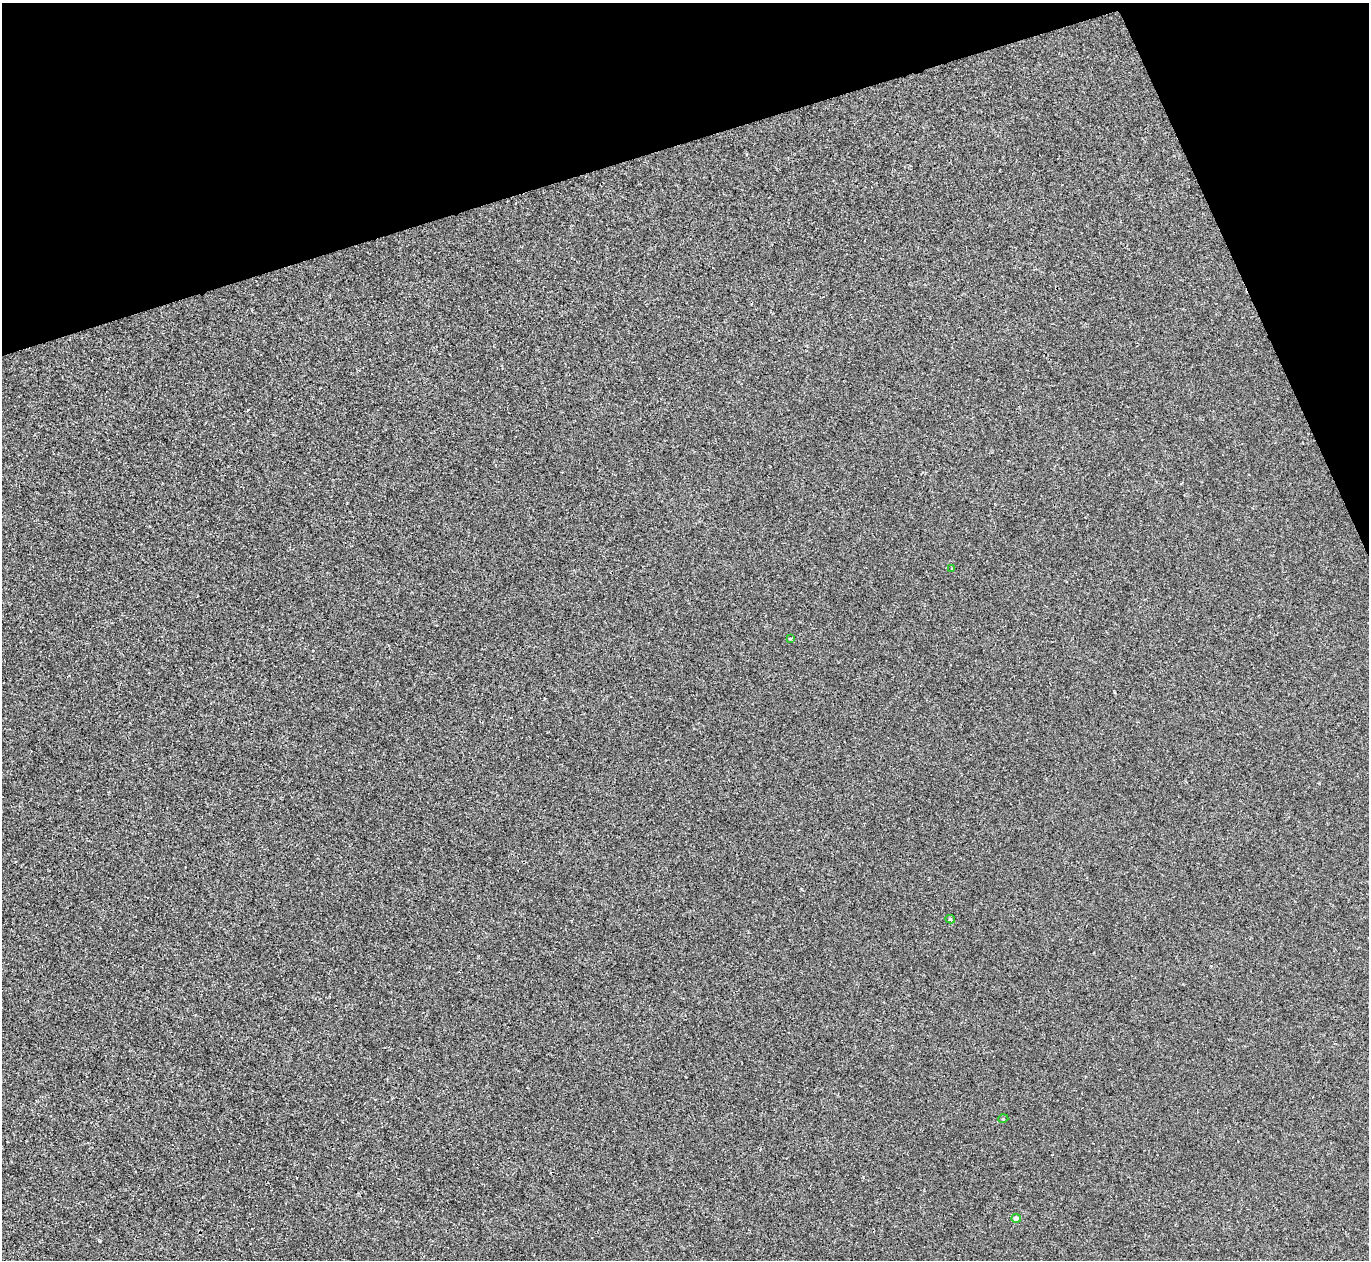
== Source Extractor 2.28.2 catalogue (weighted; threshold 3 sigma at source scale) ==
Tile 3 of 4 x 4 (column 3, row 1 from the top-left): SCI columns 2737-4103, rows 3924-5181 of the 5471 x 5459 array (HDU 1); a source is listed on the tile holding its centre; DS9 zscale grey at full resolution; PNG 1371 x 1262 px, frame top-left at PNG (2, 3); each listed source drawn as its Kron ellipse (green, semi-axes under 4 px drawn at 4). Shown black and unused: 16% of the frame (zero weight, under 2 of 3 exposures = <1% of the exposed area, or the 3 px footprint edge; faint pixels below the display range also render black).
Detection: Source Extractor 2.28.2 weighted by HDU 2 'WHT'; one run over the whole footprint, this tile lists its part. Background -4.43e-06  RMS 0.0032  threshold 0.0146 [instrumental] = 3 sigma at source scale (4.5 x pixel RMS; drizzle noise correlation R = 1.50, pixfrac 1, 0.05/0.05 arcsec/px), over >= 5 px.
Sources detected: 5; all 5 listed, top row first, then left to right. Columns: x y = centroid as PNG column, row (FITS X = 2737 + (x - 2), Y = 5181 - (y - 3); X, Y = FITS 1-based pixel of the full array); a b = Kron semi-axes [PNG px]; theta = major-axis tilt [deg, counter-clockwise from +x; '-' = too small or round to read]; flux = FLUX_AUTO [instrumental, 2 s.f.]
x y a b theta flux
952 569 3 3 - 0.51
790 639 4 3 - 0.9
950 919 4 3 - 0.49
1003 1119 5 3 - 0.26
1016 1218 4 4 - 2.1